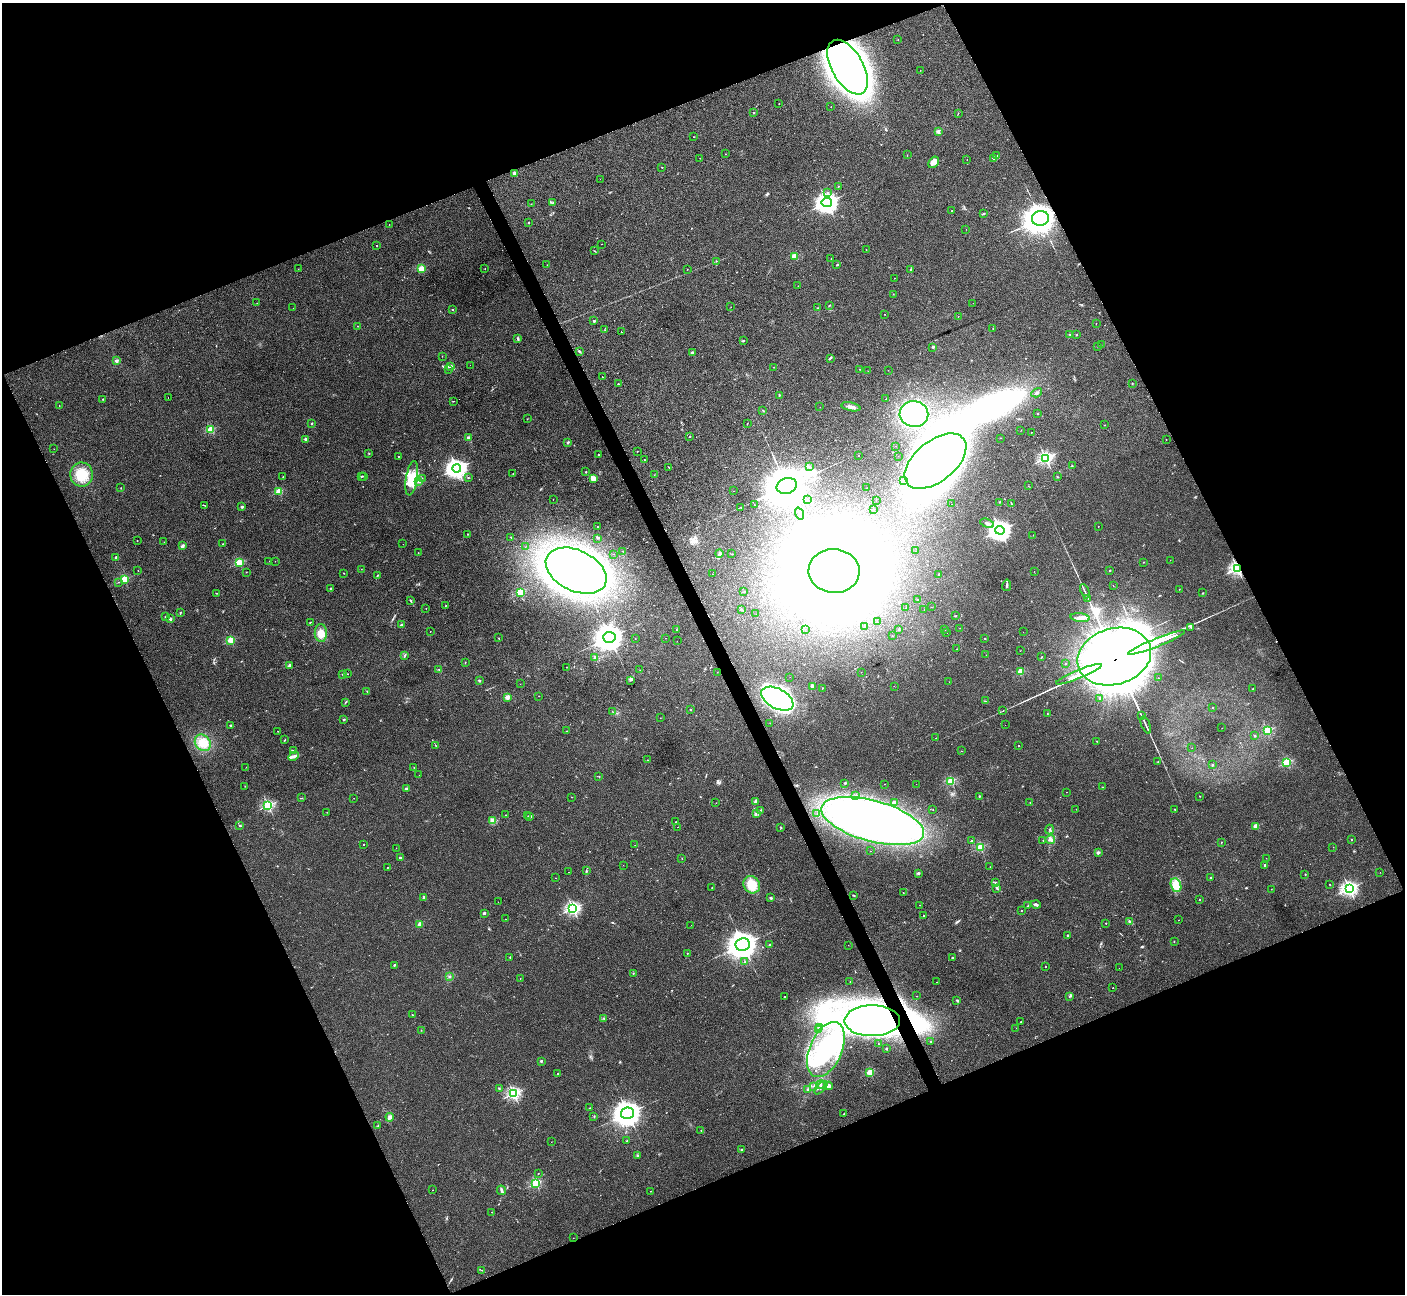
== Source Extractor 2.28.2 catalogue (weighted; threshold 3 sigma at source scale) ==
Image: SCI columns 43-5654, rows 186-5351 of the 5684 x 5663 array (HDU 1 of 3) = the unmasked area's bounding box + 8 px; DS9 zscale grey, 4 x 4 block average (1 PNG px = mean of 4 x 4 image px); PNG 1407 x 1296 px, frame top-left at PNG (2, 3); each listed source drawn as its Kron ellipse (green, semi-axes under 4 px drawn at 4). Shown black and unused: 44% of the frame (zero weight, under 2 of 3 exposures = <1% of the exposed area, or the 3 px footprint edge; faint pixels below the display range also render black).
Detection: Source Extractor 2.28.2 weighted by HDU 2 'WHT'. Background 0.0444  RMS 0.0076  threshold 0.0341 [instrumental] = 3 sigma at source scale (4.5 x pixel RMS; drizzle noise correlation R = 1.50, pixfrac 1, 0.05/0.05 arcsec/px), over >= 5 px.
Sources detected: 532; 2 too faint to see at this stretch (4 x 4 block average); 36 inside a brighter object's white glare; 4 cosmic-ray / hot-pixel residue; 5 long thin detections or spike segments (spike, bleed or trail) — neither listed nor drawn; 3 coinciding with a brighter row at this scale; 15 inside a brighter listed object's ellipse — not listed separately; the other 467 listed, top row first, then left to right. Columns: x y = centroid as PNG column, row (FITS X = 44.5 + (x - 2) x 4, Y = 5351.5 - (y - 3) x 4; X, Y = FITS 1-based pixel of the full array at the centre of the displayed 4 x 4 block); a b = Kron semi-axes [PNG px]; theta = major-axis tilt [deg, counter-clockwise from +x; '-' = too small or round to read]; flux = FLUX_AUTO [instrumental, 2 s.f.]
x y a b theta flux
898 40 2 2 - 1.4
847 67 30 15 -60 3200
920 70 2 2 - 0.88
779 104 2 2 - 0.81
831 107 2 2 - 0.93
754 112 2 2 - 14
958 113 2 2 - 1.2
938 131 2 2 - 66
693 137 2 2 - 1.2
725 154 2 2 - 1.8
907 155 2 2 - 0.93
997 156 3 3 - 5.2
700 158 2 2 - 0.78
994 159 3 2 - 6.4
967 160 2 2 - 0.89
934 162 6 4 53 30
661 167 2 2 - 4.5
514 173 2 2 - 62
600 179 2 2 - 0.63
838 186 2 2 - 2.3
827 192 2 2 - 4.1
827 202 5 4 - 2300
553 203 3 2 - 2.9
531 204 2 2 - 1.4
952 211 2 2 - 4
984 213 2 2 - 3.9
1040 218 8 7 - 6500
528 223 2 2 - 11
389 224 2 2 - 0.93
966 229 2 2 - 0.58
601 244 2 2 - 1.5
377 245 2 2 - 4
866 250 2 2 - 3.8
595 251 3 2 - 2.8
794 256 2 2 - 130
831 259 2 2 - 0.95
716 261 2 2 - 2
547 265 2 2 - 1.1
837 265 2 2 - 4.4
298 269 2 2 - 0.76
421 269 2 2 - 220
485 269 2 2 - 1.6
687 269 2 2 - 1
910 269 3 2 - 3.3
895 278 2 2 - 0.65
798 286 2 2 - 0.64
893 294 2 2 - 2
257 303 2 2 - 0.73
973 303 2 2 - 0.5
830 305 3 2 - 2.7
731 307 2 2 - 0.97
293 308 2 2 - 0.65
817 308 2 2 - 1.8
452 310 2 2 - 13
885 314 2 2 - 1.4
958 316 2 2 - 2.5
594 321 2 2 - 22
1096 323 2 2 - 1.7
358 326 2 2 - 1.8
993 329 2 2 - 1.4
604 330 2 2 - 0.89
621 332 2 2 - 13
1070 335 2 2 - 1.6
1077 335 2 2 - 1.6
518 339 3 2 - 7
743 341 3 2 - 6.2
1101 345 2 2 - 1.6
1098 346 2 2 - 1.7
933 347 2 2 - 19
579 351 3 2 - 6.3
692 353 2 2 - 38
442 356 2 2 - 1.4
830 358 2 2 - 5.3
116 361 2 2 - 49
470 365 2 2 - 0.5
450 367 2 2 - 4.6
774 367 2 2 - 1.5
449 369 2 2 - 1.1
860 369 2 2 - 2.6
888 370 2 2 - 0.61
868 371 2 2 - 0.74
602 377 2 2 - 1.8
1132 383 2 2 - 1.5
618 384 2 2 - 14
1037 393 6 2 32 7.2
779 395 2 2 - 3.1
168 397 2 2 - 33
103 399 2 2 - 1.6
886 399 3 2 - 2
453 401 2 2 - 1.4
59 405 2 2 - 0.94
820 407 2 2 - 0.67
851 407 9 3 -12 18
763 410 2 2 - 2.1
1037 413 2 2 - 3
914 414 14 13 - 520
527 419 2 2 - 0.87
312 423 2 2 - 15
747 424 2 2 - 1.5
1104 425 2 2 - 1.1
211 429 2 2 - 250
1021 430 2 2 - 0.74
1031 432 2 2 - 1.3
690 436 2 2 - 5.5
468 437 2 2 - 42
1000 438 2 2 - 1.6
306 439 2 2 - 42
1166 440 2 2 - 1.5
568 442 3 2 - 5.9
896 446 2 2 - 0.8
54 449 2 2 - 0.68
637 451 2 2 - 4
369 453 2 2 - 4.3
599 455 2 2 - 4.9
858 455 2 2 - 2.7
398 456 2 2 - 2.2
898 456 2 2 - 1.2
1046 458 2 2 - 780
645 460 2 2 - 3.8
935 461 36 20 39 2700
1072 466 2 2 - 2
669 467 2 2 - 2
810 467 3 2 - 4.4
457 468 4 4 - 1800
586 472 2 2 - 8.7
513 473 2 2 - 1.3
82 474 12 11 - 100
654 475 2 2 - 1.4
361 476 3 2 - 2.2
283 477 2 2 - 1.2
364 477 2 2 - 1.6
1057 477 2 2 - 3.2
412 478 17 6 81 94
468 478 2 2 - 7.8
422 479 3 2 - 2.2
593 479 3 3 - 47
419 481 2 2 - 5.3
903 481 2 2 - 2.9
787 486 10 7 17 18000
1028 486 2 2 - 1.9
121 488 2 2 - 2.1
867 488 2 2 - 0.75
279 491 2 2 - 220
734 491 2 2 - 0.72
553 499 2 2 - 1.3
807 499 2 2 - 0.81
876 500 2 2 - 0.6
999 502 2 2 - 2.1
951 504 2 2 - 1.2
1011 504 2 2 - 2.9
204 505 2 2 - 1.4
754 505 2 2 - 2.2
242 507 2 2 - 20
741 508 2 2 - 1.1
874 509 2 2 - 0.83
799 514 6 2 -69 5.1
987 523 7 2 -20 15
1098 526 2 2 - 1.2
597 527 2 2 - 1.5
1000 530 5 4 - 2700
468 534 2 2 - 2.4
1033 535 2 2 - 1.5
511 537 2 2 - 1.9
597 538 2 2 - 1.4
137 540 2 2 - 0.98
164 542 2 2 - 1.1
223 544 2 2 - 2.1
403 544 2 2 - 0.64
182 546 3 2 - 18
525 547 2 2 - 0.68
623 551 2 2 - 3.8
915 551 2 2 - 0.49
418 553 2 2 - 0.82
719 553 4 2 - 6.4
613 554 2 2 - 0.88
732 554 3 2 - 1.5
116 557 2 2 - 14
1170 560 2 2 - 0.83
269 561 2 2 - 1.6
275 561 2 2 - 1.4
1144 562 2 2 - 1.3
239 563 2 2 - 300
1237 568 2 2 - 1000
361 569 2 2 - 0.66
138 570 2 2 - 1
1110 570 2 2 - 7.2
576 571 32 20 -26 1400
834 571 25 22 -4 8200
1034 571 2 2 - 0.71
246 572 2 2 - 2.2
344 573 2 2 - 3
712 574 2 2 - 0.58
939 575 2 2 - 6
377 576 3 2 - 3.2
124 579 2 2 - 300
119 582 2 2 - 1.1
1007 585 6 2 80 7.3
1113 586 2 2 - 1.2
330 588 2 2 - 4.2
1179 589 2 2 - 1.4
1085 591 7 2 -67 7.9
744 592 2 2 - 2
216 593 2 2 - 2.6
520 593 2 2 - 380
1203 593 2 2 - 3.9
1088 598 4 2 - 3.7
918 599 3 2 - 2.1
410 600 3 2 - 3.6
446 605 2 2 - 1.3
931 607 2 2 - 0.56
426 608 2 2 - 2.8
906 608 2 2 - 3.1
741 610 2 2 - 2.7
924 610 2 2 - 0.55
180 613 3 2 - 2.8
756 614 2 2 - 0.75
955 616 3 2 - 2.8
165 617 2 2 - 1.2
1080 618 9 3 -6 23
170 619 2 2 - 38
310 622 2 2 - 2.2
877 622 2 2 - 0.86
401 625 2 2 - 15
865 626 2 2 - 1.5
1191 627 3 2 - 5.4
960 628 2 2 - 0.66
805 629 2 2 - 0.67
898 629 3 2 - 3.2
945 629 2 2 - 2
676 630 2 2 - 4.1
430 631 2 2 - 2.4
1023 632 2 2 - 0.77
321 633 9 6 -87 34
946 633 2 2 - 0.74
892 636 2 2 - 1.8
609 637 6 5 - 5800
499 638 2 2 - 1.3
665 638 2 2 - 0.61
985 638 2 2 - 5
635 639 2 2 - 1.4
231 640 2 2 - 220
677 641 2 2 - 0.59
1157 643 30 2 22 7800
957 649 2 2 - 3.6
1020 651 2 2 - 0.85
405 655 4 2 - 4.1
986 655 2 2 - 0.94
595 657 4 3 - 8
1042 657 3 2 - 2.3
1114 657 37 28 16 55000
465 662 2 2 - 1.6
1066 664 2 2 - 4.7
290 665 3 2 - 3.7
566 667 2 2 - 1.1
439 670 2 2 - 2.4
640 670 2 2 - 0.65
717 672 2 2 - 1.2
861 672 2 2 - 1
1020 672 2 2 - 190
342 674 2 2 - 1.4
347 674 2 2 - 1.5
1079 674 25 2 22 5600
790 677 2 2 - 0.48
1158 678 2 2 - 3.4
630 680 3 2 - 3.7
479 681 2 2 - 7.5
949 682 2 2 - 0.51
520 684 2 2 - 0.58
812 686 2 2 - 57
894 686 2 2 - 0.7
822 688 2 2 - 1.4
1253 689 2 2 - 1.7
367 691 2 2 - 1.2
539 696 2 2 - 1.3
507 697 2 2 - 120
1099 698 2 2 - 8.6
777 699 17 10 -28 1300
986 701 2 2 - 2.5
345 702 3 2 - 3
1213 708 2 2 - 6.2
690 710 2 2 - 7.7
612 711 2 2 - 1.2
1003 711 2 2 - 1
1047 713 2 2 - 1.8
1142 716 2 2 - 1.5
660 718 2 2 - 0.74
344 719 2 2 - 21
770 723 2 2 - 0.99
231 725 2 2 - 36
1005 725 2 2 - 0.51
1146 725 9 2 -67 9.4
1222 728 2 2 - 1.2
277 731 2 2 - 1.3
567 731 2 2 - 2.3
1268 731 2 2 - 270
1255 736 2 2 - 7
936 738 2 2 - 1.6
285 740 2 2 - 2.4
1097 741 2 2 - 1.6
203 743 9 7 -51 48
1019 745 2 2 - 2.7
436 746 2 2 - 1.9
1192 748 2 2 - 1.9
293 750 3 2 - 4.7
962 751 2 2 - 1.5
293 756 5 3 - 14
648 760 2 2 - 0.8
1158 761 2 2 - 2
1286 762 2 2 - 420
1212 765 2 2 - 12
246 767 2 2 - 1
414 767 2 2 - 1.1
419 775 2 2 - 0.58
599 776 2 2 - 2.5
951 781 2 2 - 340
845 783 2 2 - 6.6
884 784 2 2 - 2.4
916 784 2 2 - 0.78
245 786 2 2 - 1.5
1103 787 2 2 - 1.1
406 789 2 2 - 36
1067 792 2 2 - 0.95
856 796 3 2 - 3.9
979 796 2 2 - 12
1199 796 2 2 - 2.2
572 797 2 2 - 1.1
302 798 2 2 - 1.6
354 798 2 2 - 1.3
755 801 3 2 - 6.4
894 802 2 2 - 33
716 803 2 2 - 1.3
1030 803 3 2 - 2.1
268 805 2 2 - 680
1076 809 2 2 - 1.7
1175 809 2 2 - 1.7
761 810 2 2 - 1.8
933 810 2 2 - 0.89
327 812 2 2 - 0.78
756 813 2 2 - 3.4
817 813 2 2 - 1.3
505 815 2 2 - 1.4
528 816 2 2 - 1.1
530 816 2 2 - 32
493 821 3 3 - 8.8
873 821 53 20 -15 2300
676 822 2 2 - 9.6
240 826 2 2 - 5.4
1256 826 2 2 - 120
678 827 2 2 - 5.3
781 827 2 2 - 2.1
1049 829 5 2 - 3.6
1351 839 2 2 - 3.3
1050 840 4 2 - 7.8
972 841 2 2 - 17
1043 841 2 2 - 1.1
1221 842 2 2 - 1.2
364 845 2 2 - 3.9
635 845 2 2 - 3.5
980 847 2 2 - 310
1333 847 2 2 - 0.74
396 848 2 2 - 0.67
870 851 2 2 - 0.72
1098 852 4 3 - 6.5
400 858 2 2 - 35
682 858 2 2 - 1.3
1266 858 2 2 - 1.5
623 865 2 2 - 0.55
1265 865 2 2 - 21
387 867 2 2 - 3
990 867 2 2 - 1.6
586 871 2 2 - 2
569 872 2 2 - 1.4
1380 872 2 2 - 0.62
919 873 3 2 - 4
1305 874 2 2 - 5.8
1211 877 2 2 - 2.2
556 878 2 2 - 8.1
996 882 2 2 - 4
1330 884 2 2 - 4
752 885 9 8 - 83
1176 885 7 5 -67 32
712 888 2 2 - 1.5
997 888 3 2 - 5.3
1349 888 3 2 - 1300
1271 889 2 2 - 2.5
903 893 2 2 - 2.2
853 895 4 2 - 3.5
424 897 2 2 - 28
771 898 2 2 - 24
1200 899 2 2 - 3.5
498 902 2 2 - 1.1
1036 904 5 3 - 9.7
919 905 2 2 - 4.1
1028 906 2 2 - 9.8
573 908 2 2 - 1000
1021 911 2 2 - 3.4
484 913 3 2 - 6.3
924 915 2 2 - 12
505 919 2 2 - 0.62
1179 920 2 2 - 0.98
1129 921 3 2 - 5.6
1106 923 2 2 - 2.6
420 924 2 2 - 130
691 925 2 2 - 0.67
1067 935 2 2 - 10
1174 941 2 2 - 2
743 945 7 6 - 5800
770 945 2 2 - 8
848 945 2 2 - 0.67
687 953 2 2 - 6.1
510 957 2 2 - 2
952 958 2 2 - 18
745 962 2 2 - 14
395 965 4 2 - 3.7
1045 967 2 2 - 4.2
1119 968 2 2 - 0.55
634 973 2 2 - 1.1
449 976 2 2 - 3.4
520 979 2 2 - 1.9
850 982 2 2 - 1.8
937 982 2 2 - 0.88
1113 988 2 2 - 2.3
785 996 2 2 - 2
917 996 2 2 - 1.5
1069 996 2 2 - 3.9
957 1000 3 2 - 4.8
412 1015 2 2 - 4.8
604 1018 2 2 - 2.3
872 1021 27 15 1 2000
1021 1022 2 2 - 3.3
820 1027 2 2 - 1.9
1016 1028 2 2 - 0.71
819 1029 2 2 - 2.4
421 1030 2 2 - 1.6
931 1041 2 2 - 1.7
878 1044 2 2 - 1.1
886 1048 2 2 - 20
826 1049 29 16 67 340
541 1061 2 2 - 24
870 1072 2 2 - 210
557 1074 2 2 - 3.4
821 1084 4 2 - 8
813 1086 2 2 - 1.1
828 1086 4 3 - 19
499 1088 3 2 - 2.4
821 1088 8 3 44 12
807 1089 3 2 - 3.9
514 1093 2 2 - 850
590 1108 2 2 - 3.3
627 1113 6 5 - 5200
844 1114 3 2 - 2.5
594 1116 3 2 - 2.4
390 1117 4 3 - 9.8
378 1125 2 2 - 1.8
701 1130 2 2 - 1.7
627 1141 2 2 - 3.1
551 1142 2 2 - 0.62
741 1150 2 2 - 12
638 1156 2 2 - 3.8
538 1174 2 2 - 1.3
536 1183 2 2 - 430
432 1190 2 2 - 1.2
501 1190 5 2 - 9.4
651 1191 2 2 - 2
492 1212 2 2 - 2.1
573 1238 2 2 - 1.1
482 1270 3 2 - 2
Overlapping masked pixels (flux is a lower limit): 5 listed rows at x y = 847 67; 1040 218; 1237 568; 1114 657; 872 1021
Diffuse or blended objects may show on this block-average render without a row.